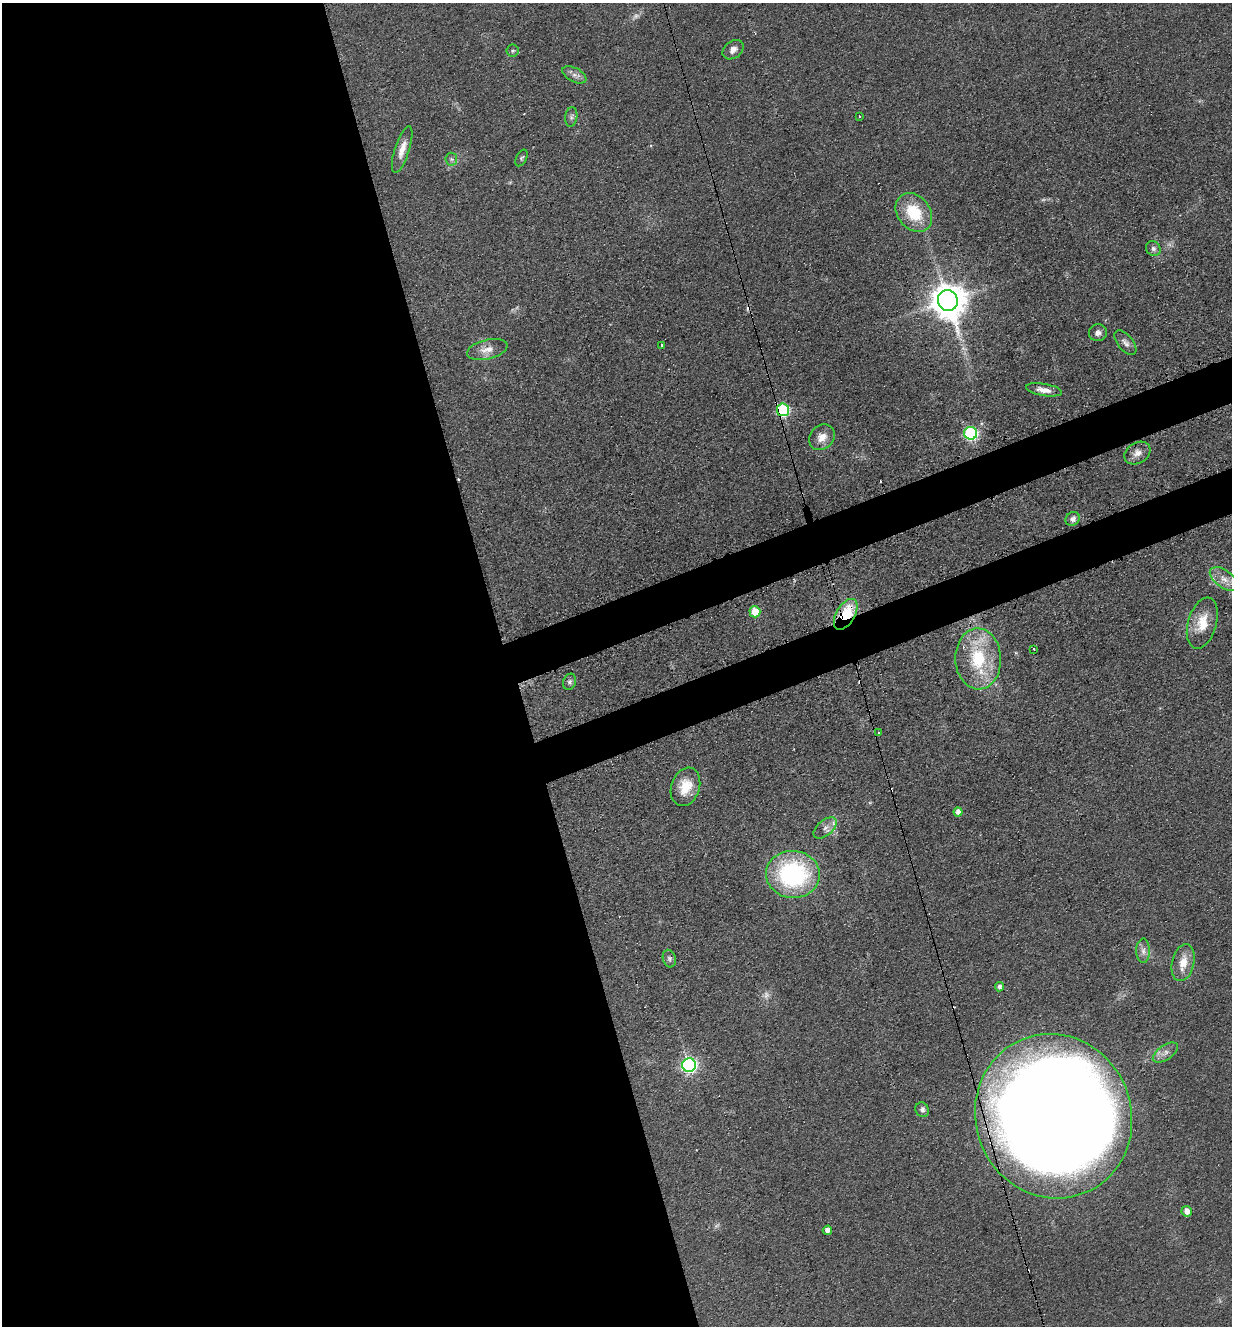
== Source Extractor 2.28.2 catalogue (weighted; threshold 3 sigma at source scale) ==
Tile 9 of 4 x 4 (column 1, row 3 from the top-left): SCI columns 304-1533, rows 1421-2744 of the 5402 x 5487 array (HDU 1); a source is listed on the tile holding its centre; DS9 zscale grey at full resolution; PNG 1234 x 1328 px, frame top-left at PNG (2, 3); each listed source drawn as its Kron ellipse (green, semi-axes under 4 px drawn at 4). Shown black and unused: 45% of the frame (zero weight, under 3 of 4 exposures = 7% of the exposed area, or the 3 px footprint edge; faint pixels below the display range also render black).
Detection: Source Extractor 2.28.2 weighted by HDU 2 'WHT'; one run over the whole footprint, this tile lists its part. Background 0.0607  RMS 0.0072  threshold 0.0322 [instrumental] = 3 sigma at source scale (4.5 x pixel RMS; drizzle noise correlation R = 1.50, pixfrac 1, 0.05/0.05 arcsec/px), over >= 5 px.
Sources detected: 54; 4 too faint to see at this stretch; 6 cosmic-ray / hot-pixel residue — neither listed nor drawn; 1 inside a brighter listed object's ellipse — not listed separately; the other 43 listed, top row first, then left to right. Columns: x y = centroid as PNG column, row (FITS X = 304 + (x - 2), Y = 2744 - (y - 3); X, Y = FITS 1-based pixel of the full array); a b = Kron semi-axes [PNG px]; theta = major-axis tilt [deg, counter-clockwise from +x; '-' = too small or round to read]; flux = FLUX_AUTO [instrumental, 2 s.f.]
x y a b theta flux
733 50 11 8 38 4.4
513 51 6 6 - 1.3
574 75 13 7 -27 3.8
859 116 3 3 - 1.6
571 117 10 6 81 2.1
402 149 24 7 72 7.8
522 158 9 5 62 1.4
451 159 6 6 - 1.7
914 212 21 16 -51 30
1153 249 8 7 - 2.2
948 301 10 10 - 1800
1098 333 9 8 - 3.4
1125 343 15 7 -51 3.6
662 345 3 2 - 1.4
487 350 21 10 13 8
1044 390 18 6 -10 6.5
783 410 6 6 - 76
971 433 6 6 - 100
822 437 14 11 45 8.4
1137 453 14 10 32 5.4
1073 519 7 6 - 3
1224 579 16 8 -34 7.4
755 612 5 5 - 19
846 614 17 9 59 33
1202 623 26 14 74 16
1034 649 3 2 - 1.2
978 659 30 23 -88 43
569 682 8 6 68 2
878 733 3 3 - 2
685 787 20 14 71 16
958 812 4 4 - 4.9
825 828 14 7 39 4.5
793 874 27 23 -3 110
1143 951 12 7 90 3.9
669 959 9 6 -74 2.1
1183 963 19 11 77 11
999 987 5 4 - 2.5
1165 1053 14 7 35 4.4
689 1065 7 7 - 190
922 1110 7 6 - 2.2
1054 1116 83 78 -68 2800
1187 1211 5 5 - 6
827 1230 5 4 - 3.9
Overlapping masked pixels (flux is a lower limit): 4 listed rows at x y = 948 301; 783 410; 846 614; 1054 1116